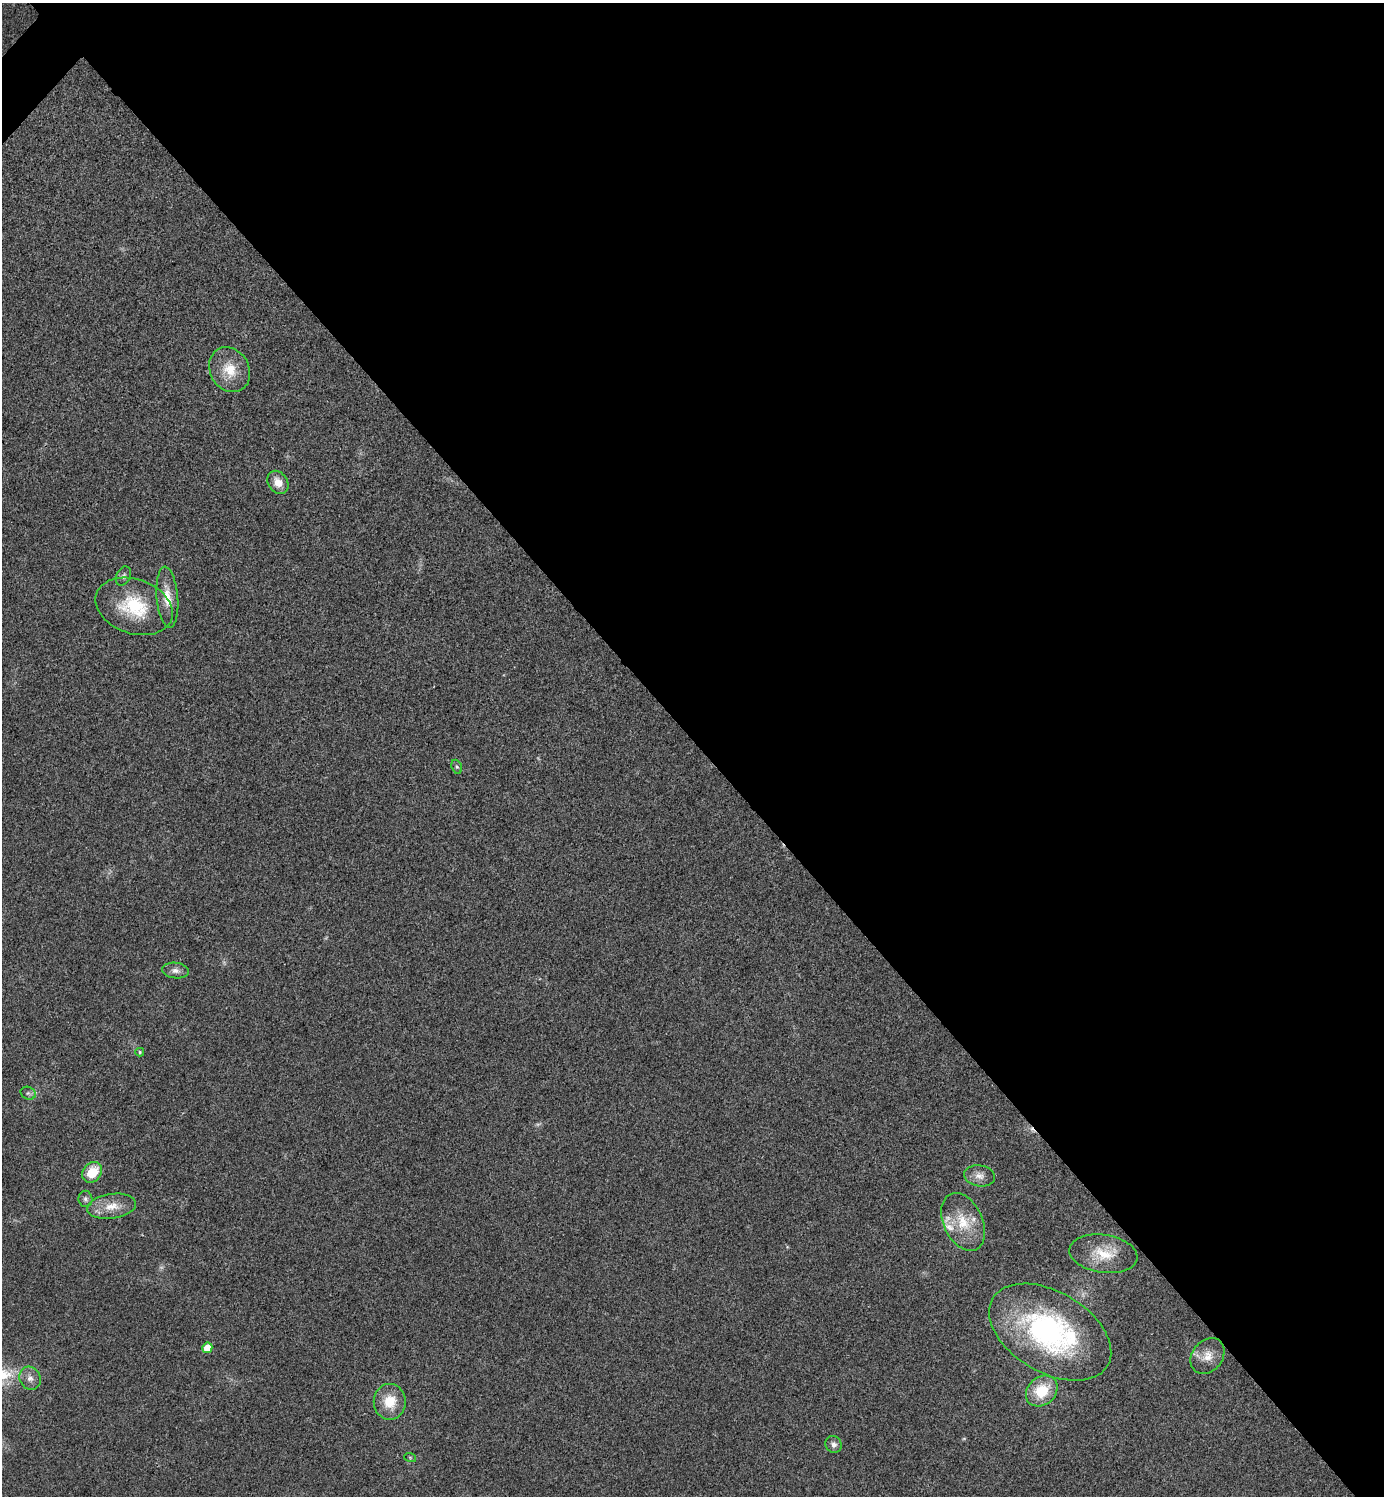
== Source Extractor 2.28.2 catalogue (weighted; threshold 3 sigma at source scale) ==
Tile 8 of 4 x 4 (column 4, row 2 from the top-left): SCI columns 4303-5684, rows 3008-4501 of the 5998 x 5998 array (HDU 1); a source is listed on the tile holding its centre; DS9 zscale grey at full resolution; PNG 1386 x 1498 px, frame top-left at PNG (2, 3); each listed source drawn as its Kron ellipse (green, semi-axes under 4 px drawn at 4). Shown black and unused: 50% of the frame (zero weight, under 3 of 4 exposures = <1% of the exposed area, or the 3 px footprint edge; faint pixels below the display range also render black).
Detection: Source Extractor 2.28.2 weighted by HDU 2 'WHT'; one run over the whole footprint, this tile lists its part. Background 0.02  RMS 0.0055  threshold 0.0247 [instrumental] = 3 sigma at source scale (4.5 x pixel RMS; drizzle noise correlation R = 1.50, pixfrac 1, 0.05/0.05 arcsec/px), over >= 5 px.
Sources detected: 29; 3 too faint to see at this stretch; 1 cosmic-ray / hot-pixel residue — neither listed nor drawn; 2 inside a brighter listed object's ellipse — not listed separately; the other 23 listed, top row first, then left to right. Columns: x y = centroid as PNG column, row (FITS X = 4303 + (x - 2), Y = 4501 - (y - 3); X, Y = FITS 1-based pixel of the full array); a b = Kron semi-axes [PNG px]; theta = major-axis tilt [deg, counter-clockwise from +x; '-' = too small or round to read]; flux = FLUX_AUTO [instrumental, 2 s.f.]
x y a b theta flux
230 370 23 19 -60 14
278 482 12 9 -55 5.7
123 576 10 7 63 1.7
167 597 30 10 -85 9.7
134 606 40 27 -19 33
457 767 7 5 -70 1
175 971 13 8 -7 3.1
140 1052 4 4 - 0.71
28 1093 8 6 -24 1.4
92 1172 11 9 51 14
979 1176 15 10 -8 4.4
85 1199 8 7 - 1.6
112 1206 24 12 8 9.6
963 1222 31 19 -65 17
1103 1254 34 19 -8 16
1050 1332 67 40 -30 110
207 1348 5 5 - 8.1
1207 1356 19 15 51 7.7
30 1378 12 10 -63 3.9
1042 1391 17 14 41 19
390 1402 18 16 -90 13
834 1444 9 7 -52 2.2
410 1457 6 4 -19 0.67